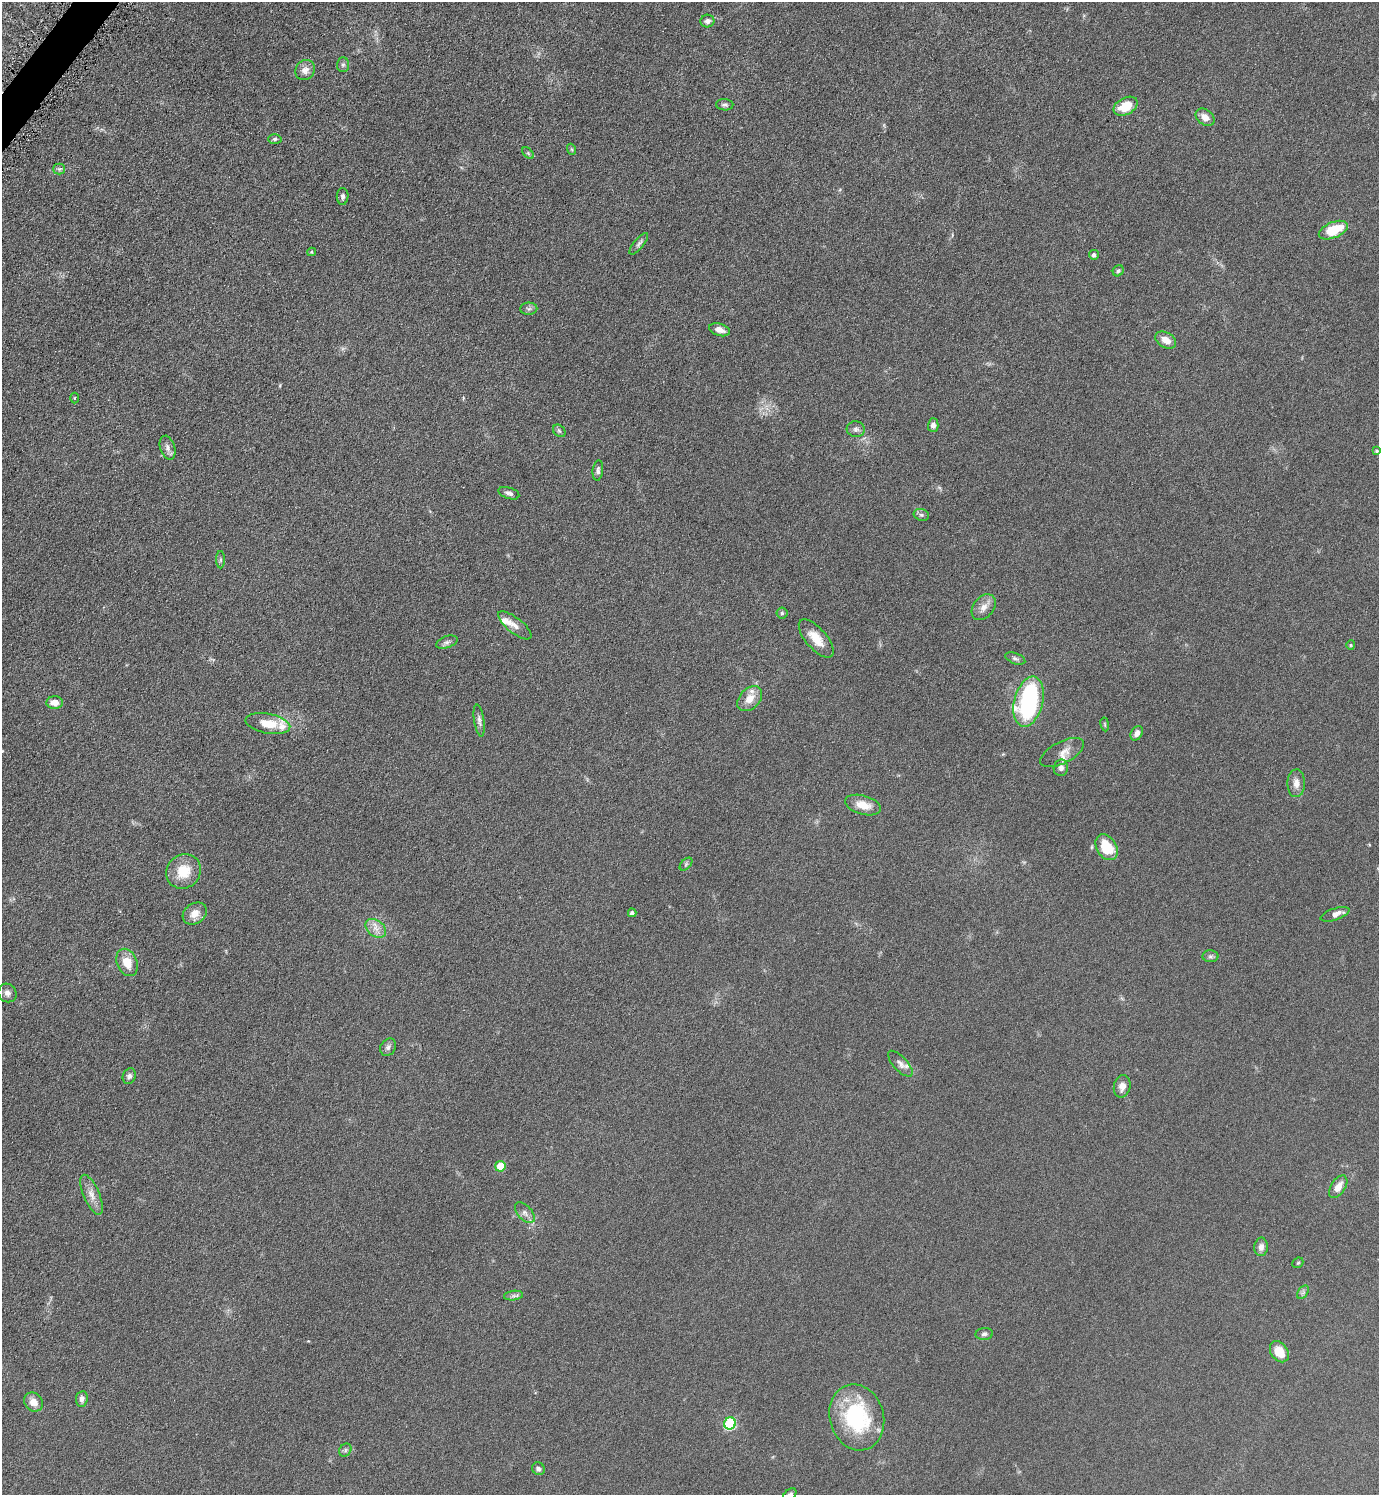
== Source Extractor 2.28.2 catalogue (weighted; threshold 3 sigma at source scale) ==
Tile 11 of 4 x 4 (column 3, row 3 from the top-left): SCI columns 2929-4305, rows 1505-2997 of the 5998 x 5995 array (HDU 1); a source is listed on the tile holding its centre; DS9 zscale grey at full resolution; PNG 1381 x 1497 px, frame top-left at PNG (2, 2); each listed source drawn as its Kron ellipse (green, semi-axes under 4 px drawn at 4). Shown black and unused: <1% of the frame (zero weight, under 4 of 8 exposures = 1% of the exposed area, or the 3 px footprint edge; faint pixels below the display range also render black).
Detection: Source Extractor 2.28.2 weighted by HDU 2 'WHT'; one run over the whole footprint, this tile lists its part. Background 0.0953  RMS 0.0062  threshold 0.0252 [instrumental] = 3 sigma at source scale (4.09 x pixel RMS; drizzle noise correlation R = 1.36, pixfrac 0.8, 0.05/0.05 arcsec/px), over >= 5 px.
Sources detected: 84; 6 inside a brighter listed object's ellipse — not listed separately; the other 78 listed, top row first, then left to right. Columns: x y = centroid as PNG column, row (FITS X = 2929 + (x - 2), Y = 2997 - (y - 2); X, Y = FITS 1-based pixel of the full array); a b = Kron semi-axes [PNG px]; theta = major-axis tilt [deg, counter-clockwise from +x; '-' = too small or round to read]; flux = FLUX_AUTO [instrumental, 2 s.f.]
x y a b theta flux
707 21 7 6 - 2.1
343 65 7 6 - 1.3
305 70 10 9 - 4.1
725 105 9 5 -2 1.3
1126 106 13 8 28 13
1205 117 10 7 -36 4.3
275 139 7 4 2 1.2
571 149 6 3 -70 0.7
528 153 7 4 -46 0.81
59 169 5 5 - 1.2
343 196 8 6 90 1.6
1333 230 15 8 22 17
639 244 13 5 51 1.7
312 252 4 4 - 0.67
1094 255 5 5 - 1.5
1118 271 6 5 - 1.2
529 309 8 6 1 1.5
720 330 10 6 -16 3.6
1166 340 11 7 -30 5.5
75 398 5 3 - 0.51
933 425 7 5 89 2.1
856 429 9 8 - 2
559 431 7 5 -44 1.1
168 448 12 7 -73 2.6
1376 451 4 4 - 0.96
598 470 10 5 84 1.7
509 493 11 5 -19 1.8
921 515 8 6 -20 1.3
221 560 9 4 -90 1.1
984 607 14 10 52 4.5
782 613 5 5 - 1
515 625 20 7 -38 4
816 639 24 10 -49 9.3
447 642 11 6 20 1.8
1351 645 5 4 - 0.74
1015 658 10 5 -20 1.4
750 699 14 10 45 6.9
1029 702 25 14 76 79
55 703 8 6 -1 5.2
479 720 16 5 -81 2.2
268 724 22 10 -10 11
1105 724 7 3 -81 0.63
1137 733 8 5 60 2.7
1062 753 24 11 27 5.6
1061 768 8 7 - 2.3
1296 783 14 9 88 4.1
863 805 18 9 -16 7.6
1107 847 14 10 -58 18
686 864 8 4 46 1.1
184 871 18 16 45 14
632 913 4 4 - 1.9
195 914 13 10 37 5.2
1335 914 15 5 18 3.6
376 928 11 8 -39 4.2
1210 956 8 6 1 1.5
127 962 14 10 -65 8.7
7 993 9 8 - 2.5
388 1047 9 7 56 1.9
900 1064 16 7 -48 3
129 1076 8 6 68 1.7
1122 1086 11 8 77 3.5
500 1166 5 5 - 16
1338 1187 12 7 57 5.4
92 1195 21 8 -67 5.5
525 1213 12 7 -48 2.7
1261 1247 9 7 84 2.6
1298 1263 6 4 43 0.68
1303 1292 7 5 56 1.3
514 1296 9 4 7 1.6
984 1334 8 6 5 1.6
1279 1352 11 8 -55 11
82 1399 8 6 81 2.2
34 1402 10 8 -48 5.4
857 1417 33 27 -74 53
730 1423 6 6 - 55
345 1450 7 5 49 1.3
538 1469 6 6 - 1.8
790 1494 7 5 39 1.3
Isophote crosses this tile's border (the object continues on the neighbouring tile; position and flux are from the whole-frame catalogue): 1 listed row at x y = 790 1494